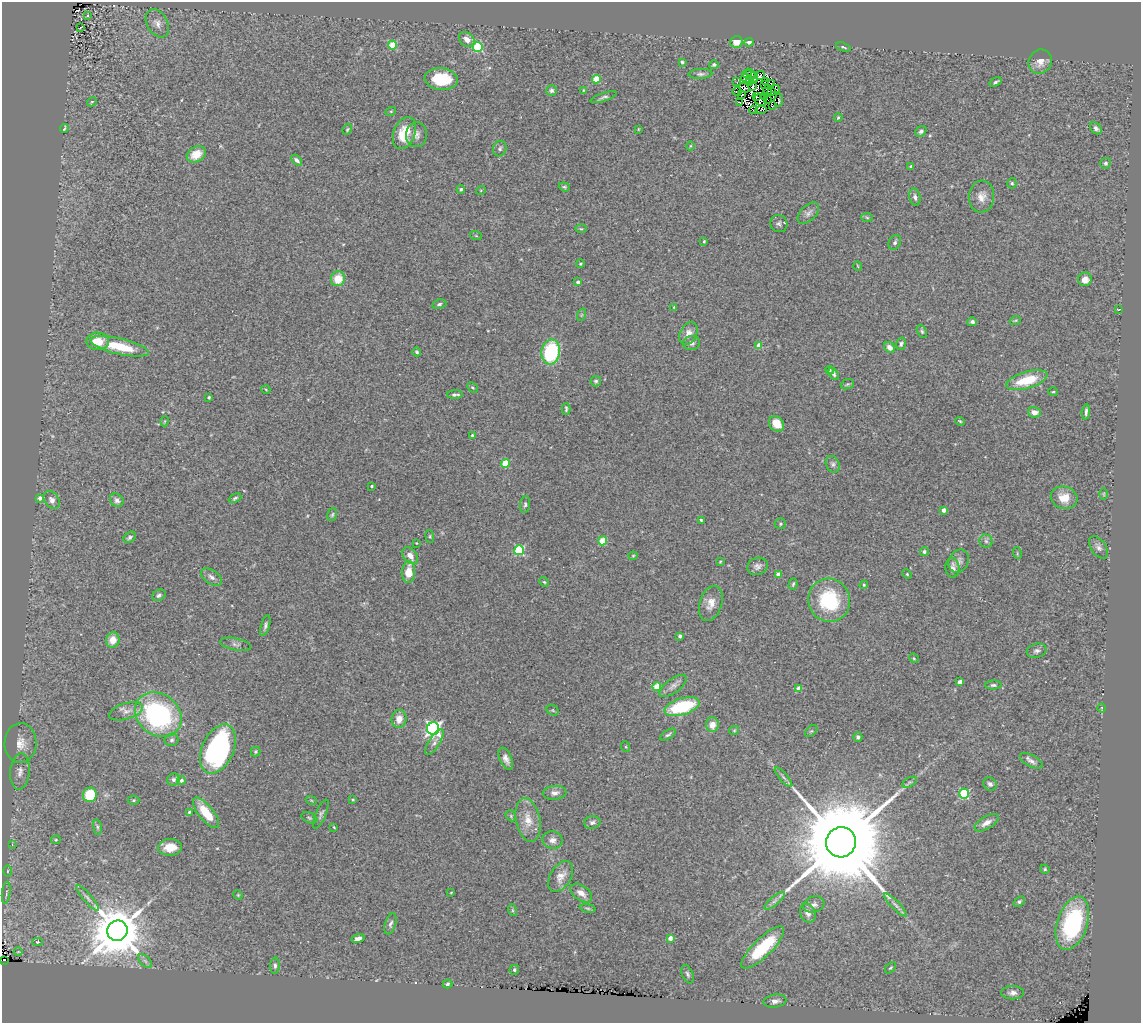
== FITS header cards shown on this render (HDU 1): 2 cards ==
NAXIS1  =                 1139
NAXIS2  =                 1021

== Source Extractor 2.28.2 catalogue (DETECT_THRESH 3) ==
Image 1139 x 1021 px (HDU 1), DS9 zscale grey, 1 PNG px = 1 image px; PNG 1143 x 1025 px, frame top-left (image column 1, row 1021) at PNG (2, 2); each listed source drawn as its Kron ellipse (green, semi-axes under 4 px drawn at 4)
Background 0.493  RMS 0.055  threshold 0.164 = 3 sigma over >= 5 px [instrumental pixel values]
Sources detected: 248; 7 with non-positive FLUX_AUTO (blend fragments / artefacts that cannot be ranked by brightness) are neither listed nor drawn; the other 241 listed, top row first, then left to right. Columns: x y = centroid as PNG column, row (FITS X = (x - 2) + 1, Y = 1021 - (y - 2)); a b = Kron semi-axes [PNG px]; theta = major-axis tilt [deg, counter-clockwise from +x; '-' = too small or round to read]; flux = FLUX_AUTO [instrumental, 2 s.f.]
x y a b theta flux
87 16 3 3 - 6.2
157 23 15 10 -60 28
81 27 3 2 - 2.3
467 39 8 6 -41 27
736 42 6 6 - 43
749 42 4 4 - 10
393 45 4 4 - 160
478 47 5 5 - 240
843 47 8 4 -16 6.7
682 62 4 4 - 5.7
1040 62 12 11 - 31
714 65 5 4 - 7
700 74 12 5 2 11
747 74 5 3 - 27
754 75 3 2 - 3.5
752 76 8 3 -53 1.5
760 76 5 4 - 1.8
746 78 5 3 - 1.4
441 79 16 11 -6 160
596 79 4 4 - 110
750 81 3 2 - 3.1
737 82 2 2 - 3
766 82 3 2 - 3.6
996 82 6 3 34 6.5
772 84 3 3 - 6.7
765 85 4 3 - 15
753 86 4 2 - 4
744 88 5 3 - 5.4
775 89 5 2 - 0.78
584 90 4 4 - 3.3
768 90 5 3 - 4.1
552 91 5 5 - 9.9
772 91 3 2 - 2.1
737 92 4 2 - 5.1
742 95 4 2 - 0.53
756 96 3 2 - 6.3
765 96 2 2 - 0.5
604 97 14 4 18 9.8
767 99 2 2 - 2.7
761 100 6 5 - 10
779 100 7 3 87 1.4
92 102 5 4 - 3.8
740 103 3 2 - 7.2
772 106 4 2 - 2.6
754 110 4 2 - 4.5
761 110 5 2 - 4
391 111 5 3 - 3.1
838 117 4 3 - 4.5
64 128 5 2 - 3.7
1096 128 7 5 -47 9.8
347 129 6 4 68 5
638 129 4 2 - 2.6
921 131 6 5 - 9.9
404 133 17 10 69 84
416 135 12 10 84 21
690 146 4 3 - 2.9
500 149 8 6 74 9.5
196 154 10 7 29 54
297 160 6 4 -44 10
1105 163 5 5 - 7.6
911 166 3 3 - 8
1012 183 5 4 - 5.8
564 187 6 4 -20 5.1
461 189 4 4 - 6.7
481 190 5 3 - 3.2
915 197 9 5 -78 12
981 197 16 12 83 37
808 213 13 7 44 16
867 218 6 4 -3 4.9
779 224 9 8 - 11
581 229 5 3 - 3.8
476 236 6 4 -19 4.3
704 241 4 3 - 3.8
895 242 8 6 64 9.3
580 264 4 3 - 3.6
858 266 5 3 - 2.7
338 279 7 7 - 62
1085 279 7 7 - 30
578 282 3 3 - 9
439 304 7 4 11 7.7
674 307 4 4 - 3.7
1118 309 4 2 - 2.8
581 315 6 4 71 5.3
1015 321 6 3 20 4.3
972 322 4 4 - 11
922 331 7 4 -63 6.7
688 333 12 8 65 26
98 341 11 8 -1 60
692 343 8 7 - 13
901 344 6 4 76 7.7
759 345 4 4 - 59
120 346 30 8 -13 140
890 347 6 5 - 20
417 352 4 3 - 5.6
551 352 12 9 83 290
830 370 4 3 - 4.3
834 374 7 4 -58 8.2
1027 380 21 8 16 120
596 381 5 5 - 6.5
847 384 7 5 21 6
472 387 6 3 -44 4.4
266 390 4 3 - 2.7
1053 392 5 3 - 3.8
455 395 8 3 1 9.8
209 397 3 3 - 4.2
566 409 6 3 90 5.8
1034 412 6 5 - 23
1086 412 7 3 86 9.7
165 421 5 3 - 3
960 421 5 4 - 4.6
776 424 8 6 -47 51
472 435 4 3 - 4.7
506 463 4 4 - 130
833 464 9 6 -64 11
372 486 3 3 - 4.5
1104 494 6 4 -90 4.1
40 498 4 3 - 15
235 498 7 4 24 6
1064 498 13 11 -14 53
52 500 10 7 -54 17
117 500 7 6 - 13
525 505 8 5 82 7.4
943 510 4 4 - 23
332 515 6 4 73 5.9
701 520 3 3 - 4.7
780 524 6 5 - 6
430 536 6 3 -83 4.5
130 537 7 5 40 8.4
603 541 4 4 - 120
986 541 6 6 - 10
416 543 2 2 - 2.4
1098 547 12 7 -55 16
519 550 5 5 - 250
924 552 4 4 - 6.5
1017 553 6 4 -74 4.2
410 556 9 6 -49 28
633 556 4 4 - 3.6
959 561 12 9 64 20
720 562 4 3 - 3.4
757 566 10 8 18 17
952 568 10 7 -86 20
409 572 11 6 88 64
778 574 4 4 - 20
907 574 5 4 - 4.1
212 577 12 7 -34 16
544 582 5 4 - 4.8
793 584 6 3 74 5.4
864 585 4 4 - 3.5
159 595 7 5 29 11
829 600 22 20 -65 240
711 603 18 11 71 40
265 626 11 4 74 9.8
680 636 4 3 - 6.5
113 640 7 6 - 43
236 644 15 6 -12 15
1037 651 10 7 14 12
914 658 5 4 - 3.8
960 682 4 4 - 23
993 685 8 4 1 7.2
673 686 16 7 37 21
657 687 4 4 - 98
799 688 4 4 - 28
682 707 18 8 17 240
1102 708 4 3 - 3.4
553 710 6 5 - 4.6
126 711 17 8 16 27
158 715 25 20 -38 640
399 719 9 7 83 38
712 725 7 6 - 34
433 729 6 6 - 1200
734 730 5 4 - 3.7
811 731 7 4 43 5.7
668 735 9 3 32 7.3
858 737 5 4 - 11
172 740 7 6 - 9.7
434 742 15 5 58 17
20 743 20 16 88 63
626 747 5 3 - 3.9
218 749 26 16 65 730
256 751 5 4 - 5.2
506 759 12 6 -67 20
1031 761 12 6 -28 15
20 772 18 9 86 36
783 777 12 4 -49 10
173 779 6 6 - 9.3
181 780 4 4 - 9.6
910 782 8 4 30 6.6
990 784 7 6 - 11
555 793 12 7 4 18
964 794 5 5 - 270
90 795 7 7 - 130
134 800 6 4 1 5.6
311 800 5 3 - 3.4
353 800 4 3 - 3.5
189 812 3 3 - 4.4
206 813 18 7 -51 86
321 814 16 5 67 11
511 816 6 4 -50 5.3
309 818 8 5 -21 7.4
528 820 22 12 -79 59
592 822 8 6 11 12
987 823 13 6 31 28
97 827 8 4 -82 7.6
334 827 4 3 - 2.7
56 840 5 4 - 3.9
553 840 10 8 -13 20
841 842 15 14 - 91000
12 844 4 2 - 2.8
170 847 12 8 4 56
1045 869 5 4 - 4.4
8 871 5 3 - 3.5
561 876 17 10 58 33
451 892 3 2 - 2.3
6 893 11 2 83 5.8
581 893 12 7 -36 26
238 895 5 4 - 4.1
88 898 17 4 -50 16
774 901 13 4 40 14
1019 902 6 4 40 7
814 905 11 8 16 17
895 905 15 3 -45 15
588 908 8 4 -9 5.7
512 910 6 4 -71 4.6
808 913 9 7 -66 20
1072 923 28 15 72 440
390 924 11 5 73 11
117 931 10 10 - 23000
358 938 7 4 17 16
670 938 4 4 - 33
38 942 5 3 - 9.5
763 948 28 9 44 210
18 952 4 3 - 2.7
3 960 3 2 - 8.6
145 961 8 5 -45 9.9
275 966 8 4 86 9
890 968 7 4 47 5
514 970 5 4 - 7.1
687 974 10 5 -68 9.4
447 984 5 4 - 6.3
1013 993 11 6 -1 16
775 1001 11 6 8 18
At the frame edge (FLAGS 8, measured only in part): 1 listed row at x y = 3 960
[7 non-positive-flux detections neither listed nor drawn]